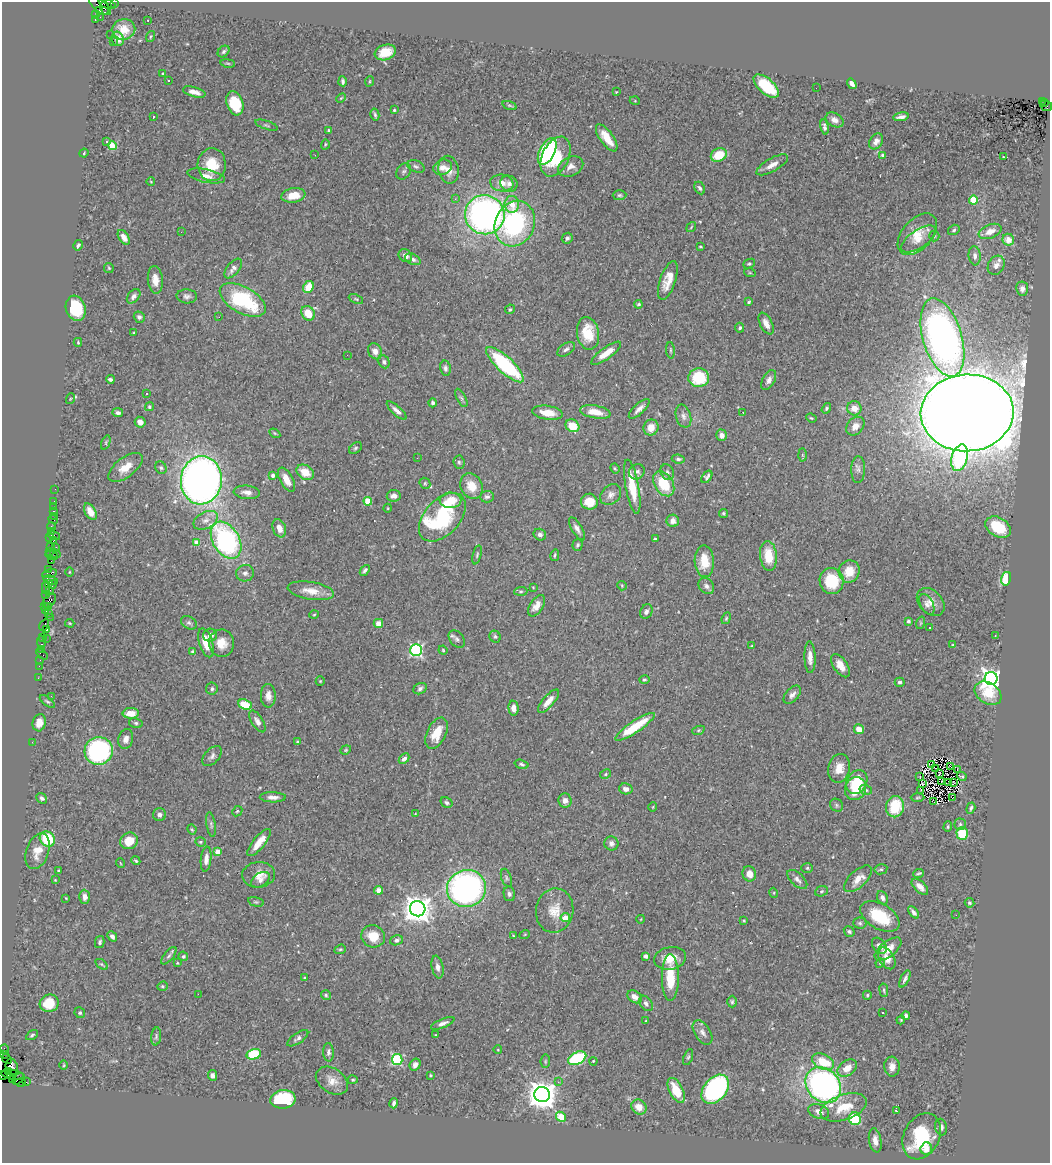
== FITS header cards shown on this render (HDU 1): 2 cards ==
NAXIS1  =                 1048
NAXIS2  =                 1161

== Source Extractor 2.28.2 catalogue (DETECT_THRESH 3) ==
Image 1048 x 1161 px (HDU 1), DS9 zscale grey, 1 PNG px = 1 image px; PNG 1052 x 1165 px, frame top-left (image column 1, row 1161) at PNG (2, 2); each listed source drawn as its Kron ellipse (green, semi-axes under 4 px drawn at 4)
Background 1.6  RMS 0.055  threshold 0.165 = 3 sigma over >= 5 px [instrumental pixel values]
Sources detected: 466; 1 with non-positive FLUX_AUTO (blend fragments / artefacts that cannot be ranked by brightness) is neither listed nor drawn; the other 465 listed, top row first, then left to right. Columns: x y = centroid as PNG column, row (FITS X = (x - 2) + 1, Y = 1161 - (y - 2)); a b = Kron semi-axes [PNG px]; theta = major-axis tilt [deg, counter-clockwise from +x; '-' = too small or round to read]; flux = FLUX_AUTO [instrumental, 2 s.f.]
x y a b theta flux
115 3 3 2 - 86
107 4 9 4 -21 560
100 6 13 6 -37 530
105 8 7 3 -82 250
99 10 4 3 - 540
95 15 3 2 - 32
100 17 2 2 - 23
95 20 3 2 - 290
148 20 2 2 - 2.7
124 29 11 10 - 48
111 35 2 2 - 550
150 37 6 3 71 3.6
118 39 7 6 - 28
113 41 2 2 - 2.1
224 51 6 5 - 7.5
385 52 11 7 19 64
228 63 7 3 -9 4.9
163 74 3 3 - 5
169 81 3 3 - 4.6
343 81 5 3 - 9.4
370 81 5 3 - 3.7
852 84 6 4 -56 19
766 86 15 7 -40 180
816 88 2 2 - 4.3
194 92 12 5 -15 24
616 92 3 2 - 2.8
341 98 5 3 - 3.4
635 101 5 3 - 3.3
1042 101 2 2 - 140
235 103 12 8 -72 140
1045 103 3 2 - 120
509 105 7 3 -19 4.5
1046 106 6 5 - 400
394 110 3 3 - 4.9
375 115 6 3 -76 6.3
153 117 3 2 - 5
901 117 8 3 10 12
835 120 9 6 -30 22
266 125 11 4 -18 6.6
824 127 7 4 -79 12
329 130 3 3 - 10
607 138 16 6 -55 68
876 141 8 6 57 17
107 142 4 4 - 4.7
325 144 5 3 - 4.1
112 146 4 4 - 130
547 151 15 7 64 410
84 153 4 3 - 3.2
315 155 2 2 - 2.5
719 155 8 6 27 97
882 155 4 3 - 5.7
556 157 21 13 64 150
1004 157 3 2 - 3.4
212 165 16 14 87 99
772 165 17 6 30 30
416 166 9 5 -22 9.7
571 166 13 9 25 27
442 167 9 7 23 23
449 170 14 10 -79 34
404 171 9 6 55 9.8
206 176 19 6 -11 28
151 182 4 3 - 2.6
502 183 12 8 -9 35
509 184 9 7 -27 17
700 188 6 5 - 9.7
293 195 12 7 9 55
619 195 7 5 1 6.9
455 199 3 3 - 5.2
973 200 4 4 - 140
512 204 8 7 - 45
485 215 20 19 - 1400
515 224 23 19 65 500
691 227 5 3 - 3
954 230 6 5 - 7
990 231 12 6 22 31
181 232 2 2 - 1.8
917 234 24 15 48 81
934 236 5 5 - 5.7
124 237 8 5 -57 22
567 238 6 5 - 8.9
919 239 20 8 34 42
1008 240 6 5 - 37
78 245 5 3 - 7.5
700 247 4 2 - 3.6
405 256 7 6 - 25
975 256 9 6 -83 15
413 259 8 5 -25 14
749 263 6 4 24 5.9
996 265 10 8 60 20
109 268 5 4 - 3.9
233 268 12 6 50 18
750 273 6 4 -18 3.7
155 280 14 7 -84 37
668 280 20 7 71 52
308 287 6 5 - 78
1022 289 7 6 - 17
134 296 8 5 49 14
187 296 10 7 -3 14
356 299 7 4 -25 6
243 300 25 13 -29 310
749 302 4 3 - 4.6
638 304 4 3 - 6.4
76 308 13 9 -71 170
510 309 5 4 - 6.6
308 313 7 6 - 69
139 317 5 5 - 9.7
219 317 3 2 - 2.9
766 324 12 6 -63 27
740 328 5 4 - 5.7
134 333 3 2 - 3.4
588 333 16 11 -80 110
942 337 40 19 -74 1700
78 342 4 3 - 4.4
566 349 10 5 34 12
670 350 8 3 -85 5.1
375 351 8 6 -65 23
606 353 18 5 36 53
347 355 2 2 - 2.3
384 362 7 5 -63 8.6
505 365 24 8 -43 430
445 368 8 5 -79 10
699 378 10 9 - 160
110 379 4 3 - 7.6
769 380 11 6 62 16
146 393 3 3 - 11
461 398 10 4 -62 7.9
70 399 5 3 - 3.3
433 403 4 4 - 7.4
149 407 5 4 - 5.7
826 408 5 4 - 6.6
854 408 7 7 - 38
639 409 13 5 43 20
397 411 12 4 -42 17
595 412 15 6 -11 52
743 412 2 2 - 4.5
118 413 5 4 - 13
547 413 15 7 -9 56
967 413 46 38 4 18000
683 416 12 7 -73 19
811 418 5 4 - 4.6
140 422 5 5 - 17
572 426 7 6 - 79
855 426 10 8 47 30
651 427 8 7 - 45
275 433 6 4 -32 4.5
722 435 6 5 - 18
106 443 7 3 70 4.7
355 448 7 5 41 6.4
802 455 6 4 -88 4.6
417 458 2 2 - 6.9
960 458 13 8 74 360
678 459 6 4 -7 10
459 462 6 5 - 7
125 467 20 10 37 58
161 468 6 5 - 8.2
615 469 5 3 - 4.9
858 470 13 7 88 15
305 472 9 7 -34 61
637 472 8 7 - 11
667 472 8 6 -65 10
273 475 4 4 - 14
707 477 7 4 55 8.7
201 480 24 20 84 2700
286 480 13 6 -61 41
425 483 6 5 - 6.2
664 484 14 9 -58 120
472 486 13 10 -62 63
632 487 27 6 -79 110
55 489 2 2 - 19
247 492 13 6 -5 23
611 495 12 9 47 21
394 496 7 5 7 21
487 497 7 6 - 9.7
450 500 11 8 2 64
54 501 2 2 - 39
368 501 4 4 - 93
589 502 8 8 - 54
53 506 2 2 - 16
388 508 4 3 - 3
53 511 3 3 - 60
90 512 9 5 -60 34
723 513 4 4 - 6.2
54 516 2 2 - 20
442 517 29 17 48 430
53 519 5 3 - 38
206 520 13 8 27 27
673 521 6 6 - 22
51 526 4 3 - 240
998 527 13 9 -32 150
279 528 9 6 -69 32
577 529 13 5 -59 16
51 531 2 2 - 69
540 535 6 5 - 14
54 536 6 3 -16 180
50 538 2 2 - 110
655 539 3 3 - 5.4
226 540 20 13 -59 690
53 541 3 2 - 100
196 542 4 4 - 47
577 545 5 5 - 6.8
50 547 3 2 - 81
56 547 2 2 - 51
49 552 3 2 - 83
56 554 5 2 - 160
477 555 10 4 76 6.8
555 555 6 3 77 4.6
52 556 6 3 -18 130
768 556 15 8 -84 97
51 561 2 2 - 68
704 561 16 9 -88 76
49 569 3 2 - 130
365 570 6 3 49 9.6
849 571 11 10 - 64
69 572 5 3 - 3
49 573 7 4 12 260
245 573 9 8 - 15
1006 579 7 5 76 100
51 580 8 3 -16 230
832 581 13 12 - 120
49 584 3 3 - 300
52 584 4 3 - 470
622 586 5 4 - 4
706 586 9 7 -48 16
533 587 3 2 - 2.6
46 588 7 2 -87 260
50 590 2 2 - 66
311 591 23 9 -9 50
521 591 6 4 5 5.6
45 595 4 3 - 210
49 600 8 5 54 700
931 602 16 11 -46 37
927 604 11 6 -63 16
45 606 4 3 - 210
537 606 12 6 56 31
48 607 3 3 - 220
45 611 4 3 - 47
646 612 7 6 - 14
48 614 3 2 - 61
314 614 5 3 - 3.5
50 617 2 2 - 26
726 618 6 4 69 5.2
908 621 4 3 - 7.5
70 623 5 3 - 3.8
189 623 8 6 -27 8.9
378 623 4 4 - 27
920 623 6 4 71 5
44 625 6 3 61 98
929 628 3 3 - 6.8
47 630 3 3 - 190
210 635 7 6 - 23
995 636 3 2 - 3.3
42 637 3 3 - 64
495 637 6 5 - 7.3
46 638 3 2 - 25
457 639 10 6 -48 12
41 642 6 3 -84 200
206 643 15 6 -73 70
221 643 13 12 - 54
953 645 4 4 - 3.6
751 646 4 3 - 3.3
42 649 3 3 - 120
416 650 6 6 - 590
443 650 5 4 - 3.6
193 652 4 3 - 6.6
42 654 6 2 -34 230
810 657 16 5 -88 27
40 660 2 2 - 35
39 666 2 2 - 49
840 666 13 7 -56 37
38 678 2 2 - 30
991 679 7 6 - 2500
644 680 5 4 - 5.7
320 681 5 4 - 4
900 682 5 4 - 7.8
212 689 6 5 - 8.6
420 689 7 5 28 9.7
988 693 14 10 -32 94
792 695 11 6 50 17
51 696 2 2 - 2.5
268 696 12 7 -88 24
548 701 15 5 50 38
47 702 9 3 -37 5.8
245 705 7 5 -23 95
513 708 7 5 -85 22
131 713 8 5 0 51
257 721 12 5 -58 19
39 723 8 6 75 29
136 723 7 5 -15 6.8
635 727 23 6 34 120
859 729 5 5 - 43
698 730 6 4 21 5
436 733 17 9 65 64
126 739 10 7 76 20
32 742 2 2 - 83
297 742 4 3 - 7.1
346 750 5 4 - 4.5
99 751 14 14 - 590
212 756 12 7 46 14
404 759 6 4 45 12
522 764 7 4 -17 7.1
931 765 3 2 - 3.7
950 766 3 2 - 1.3
839 768 14 11 78 49
935 768 2 2 - 1.7
957 770 3 2 - 26
939 773 4 2 - 3.7
606 774 6 4 29 5.6
962 776 5 3 - 4.9
920 777 2 2 - 3.7
857 782 12 10 60 110
941 782 3 2 - 2.2
949 783 3 2 - 3.4
953 783 3 2 - 2.9
923 784 3 2 - 3.3
626 789 7 5 -13 19
855 789 12 10 62 120
866 790 6 5 - 8
921 790 3 2 - 1.3
273 797 13 5 -1 19
42 798 6 4 -39 7.9
918 798 7 3 2 3.8
952 798 3 2 - 10
565 801 7 6 - 21
446 802 6 5 - 7.6
933 802 3 2 - 6.6
836 805 7 6 - 8
653 807 5 3 - 2.9
895 807 10 9 - 140
971 808 6 3 71 7.3
237 811 6 4 45 5.2
415 814 3 2 - 2.1
159 815 6 6 - 13
960 824 5 5 - 7.2
211 825 12 4 -80 9.5
948 827 5 4 - 4.9
192 830 5 3 - 4.8
962 834 6 5 - 130
47 839 8 7 - 180
129 841 9 8 - 66
200 842 5 4 - 5.4
259 842 17 6 50 52
611 843 7 7 - 14
38 851 18 11 72 51
218 852 4 4 - 68
206 859 12 5 83 23
136 861 4 3 - 5.3
120 863 5 3 - 2.9
807 868 6 5 - 6.1
881 869 6 5 - 7.6
58 871 3 2 - 4
918 873 6 3 23 5.9
749 874 7 6 - 31
259 875 16 12 4 41
506 878 9 5 -71 7.8
797 879 12 6 -43 15
858 879 17 8 43 48
55 880 4 4 - 2.8
260 880 10 6 35 14
920 887 10 5 -44 24
466 888 19 18 - 1300
379 890 4 4 - 49
821 891 6 5 - 6.1
774 893 5 3 - 3.7
509 894 7 5 -77 11
85 897 7 5 -89 18
66 898 3 2 - 2.7
882 898 7 5 -64 12
256 902 8 4 -13 6.1
970 903 5 4 - 6
418 909 8 7 - 4800
555 911 22 18 81 74
913 912 7 3 -52 12
956 915 2 2 - 4.2
880 916 21 12 -31 150
565 918 4 4 - 57
641 919 4 2 - 2.1
744 921 3 3 - 3.8
860 923 6 5 - 8
849 931 6 5 - 7.7
525 934 5 3 - 3.2
112 936 5 4 - 11
373 936 12 11 - 71
513 936 3 3 - 2.9
396 940 6 5 - 9.6
100 942 6 4 77 7.5
879 946 9 6 -49 20
340 949 6 4 20 5.3
888 949 16 7 38 42
169 956 10 4 51 9.4
183 956 5 4 - 7.9
646 956 4 4 - 14
670 958 16 11 9 58
887 958 12 7 -59 29
177 963 3 2 - 2.8
880 963 5 4 - 4
102 964 7 3 -36 4.9
437 967 11 5 -79 17
305 978 3 3 - 3.7
670 978 23 8 -90 100
905 979 9 4 64 11
162 986 5 4 - 5.3
884 990 6 3 -82 5
198 994 2 2 - 43
326 995 5 5 - 5.9
867 995 4 4 - 5.7
635 997 8 5 -35 21
732 1002 6 4 -90 6.6
49 1003 10 8 24 79
646 1003 8 5 -56 12
80 1013 5 5 - 6.5
883 1013 3 2 - 4.7
906 1015 4 4 - 12
901 1020 4 4 - 4
646 1021 3 3 - 4.8
443 1023 12 4 22 16
703 1032 14 7 -57 19
32 1035 7 4 32 6.3
436 1035 3 3 - 2.9
156 1036 9 5 82 7.8
298 1038 12 5 35 12
5 1049 5 2 - 64
498 1050 4 3 - 2.6
328 1052 9 5 -86 12
3 1054 3 3 - 160
254 1054 7 5 15 250
688 1057 8 4 70 7
577 1058 9 6 26 300
7 1059 5 2 - 65
397 1060 5 5 - 360
545 1061 7 4 84 5.3
593 1061 4 3 - 3
823 1062 12 7 -26 100
64 1065 4 3 - 3.3
415 1065 6 5 - 16
12 1067 8 6 -68 710
892 1067 10 7 -86 26
847 1068 11 7 37 44
8 1072 3 3 - 100
3 1075 3 2 - 8
13 1075 12 4 -9 410
212 1075 5 4 - 14
430 1075 3 3 - 3.7
12 1079 3 2 - 39
18 1079 6 2 48 260
353 1080 5 4 - 4.3
332 1081 17 12 -33 40
26 1082 2 2 - 43
558 1082 3 3 - 6.2
20 1083 5 3 - 130
823 1085 19 16 -46 1200
715 1089 17 11 50 670
676 1090 13 6 -64 87
542 1095 8 7 - 5600
283 1099 13 9 8 270
394 1103 5 4 - 12
639 1107 8 7 - 38
844 1107 24 12 19 89
819 1111 11 7 -21 25
897 1111 4 2 - 25
561 1117 6 4 -46 100
855 1119 6 6 - 170
941 1127 8 6 -77 14
922 1136 24 17 63 240
875 1140 12 6 -80 27
926 1149 6 5 - 35
At the frame edge (FLAGS 8, measured only in part): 4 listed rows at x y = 115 3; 107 4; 3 1054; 3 1075
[1 non-positive-flux detection neither listed nor drawn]